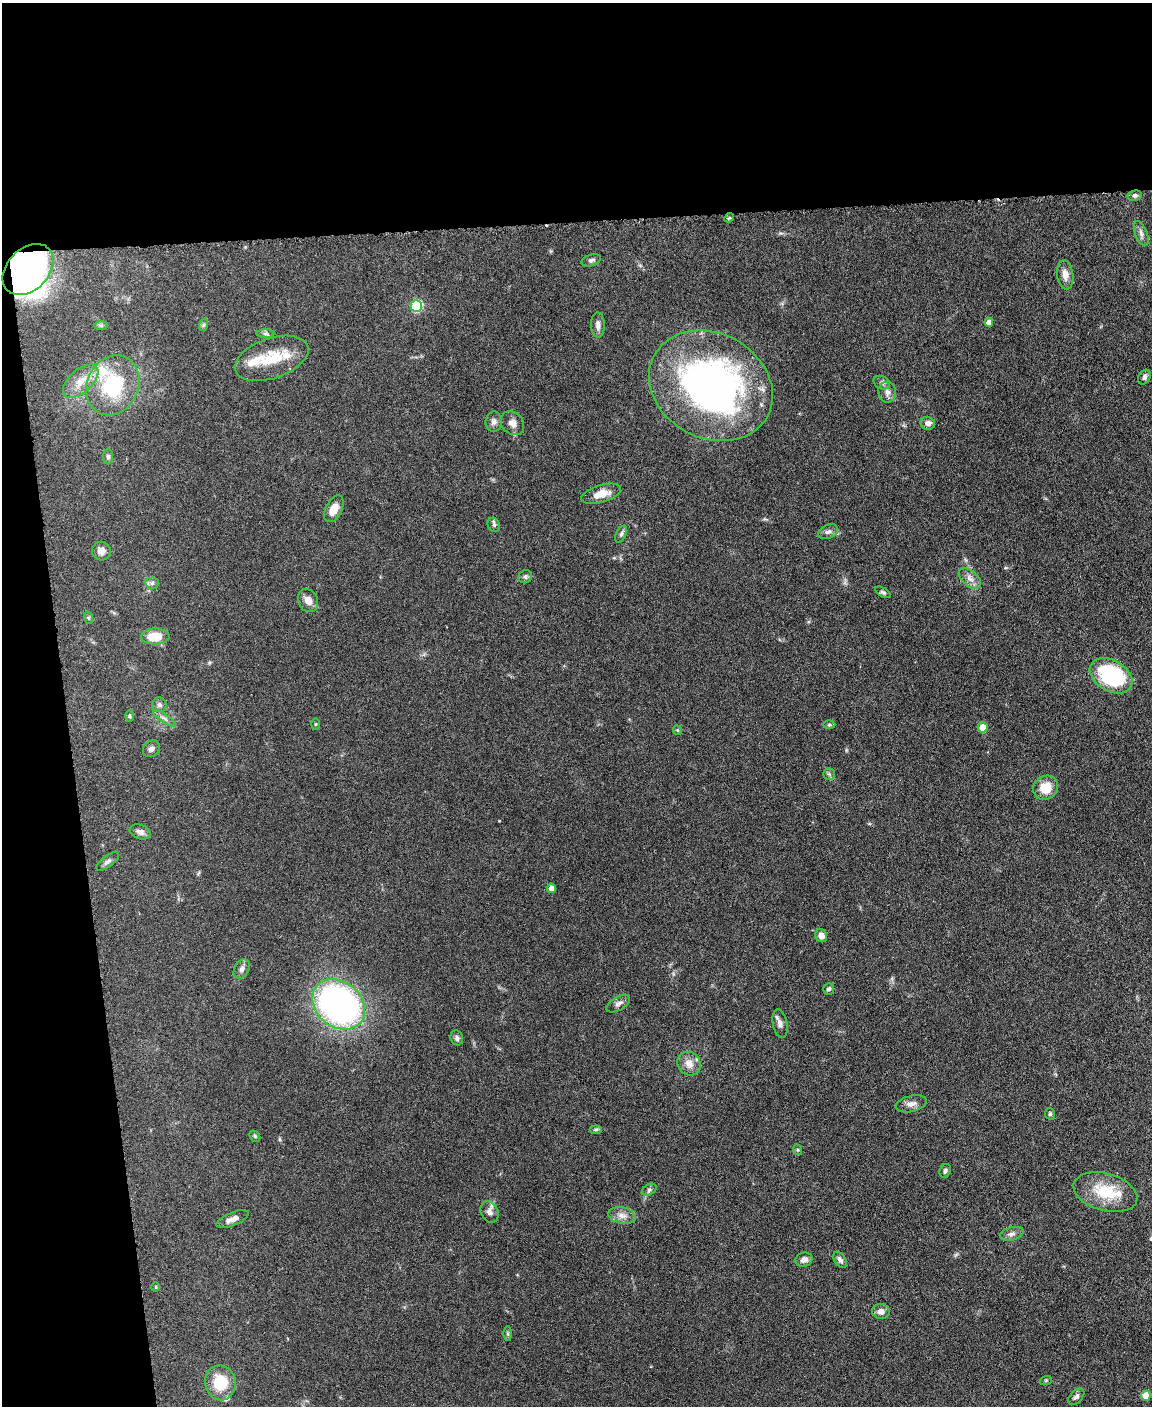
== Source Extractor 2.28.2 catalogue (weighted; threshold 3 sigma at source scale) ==
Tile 1 of 4 x 3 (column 1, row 1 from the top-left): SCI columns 4-1153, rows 3049-4452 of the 4605 x 4580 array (HDU 1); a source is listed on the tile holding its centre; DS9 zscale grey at full resolution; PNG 1154 x 1408 px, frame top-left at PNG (2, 3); each listed source drawn as its Kron ellipse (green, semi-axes under 4 px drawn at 4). Shown black and unused: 21% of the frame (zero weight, under 3 of 6 exposures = <1% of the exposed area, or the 3 px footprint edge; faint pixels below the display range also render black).
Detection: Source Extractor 2.28.2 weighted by HDU 2 'WHT'; one run over the whole footprint, this tile lists its part. Background 0.0896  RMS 0.0041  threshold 0.017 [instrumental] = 3 sigma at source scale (4.09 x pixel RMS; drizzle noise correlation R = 1.36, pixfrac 0.8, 0.05/0.05 arcsec/px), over >= 5 px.
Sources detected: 88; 2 inside a brighter object's white glare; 1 cosmic-ray / hot-pixel residue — neither listed nor drawn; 6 inside a brighter listed object's ellipse — not listed separately; the other 79 listed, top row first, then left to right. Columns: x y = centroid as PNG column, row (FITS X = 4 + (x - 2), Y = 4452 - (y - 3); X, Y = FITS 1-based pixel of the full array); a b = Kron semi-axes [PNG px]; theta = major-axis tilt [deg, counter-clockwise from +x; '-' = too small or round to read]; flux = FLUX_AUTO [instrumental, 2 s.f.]
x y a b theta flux
1135 196 7 5 10 0.96
729 218 5 4 - 0.5
1141 233 13 6 -69 1.7
591 260 10 5 18 1.1
28 269 29 20 45 52
1065 275 15 8 -83 3
416 306 6 5 - 28
989 322 4 4 - 2.3
101 325 7 4 0 0.69
203 325 6 4 71 0.54
598 325 12 7 -88 2.1
265 334 9 4 0 0.92
272 358 38 20 19 15
1144 377 8 6 60 1.2
81 381 21 11 41 6.4
882 383 9 6 -26 1
113 385 31 25 65 27
711 386 64 52 -29 160
887 392 10 9 - 2
494 422 10 8 84 1.6
512 423 13 10 -46 2.5
928 423 7 6 - 1.7
108 457 7 5 90 0.93
601 494 20 8 17 5.2
334 509 14 8 63 4.7
494 525 7 6 - 0.91
828 532 10 7 23 1.4
621 534 9 5 65 0.89
101 551 9 9 - 2.8
525 577 7 6 - 0.81
970 578 13 7 -40 2.3
152 583 7 6 - 1
883 592 8 4 -31 0.7
308 601 12 9 -65 2.9
89 618 6 4 -70 0.51
155 636 14 8 2 7.7
1111 676 23 15 -31 37
159 705 7 7 - 1
129 716 6 4 -89 0.51
164 718 13 4 -34 1.3
315 724 6 4 89 0.43
829 725 6 4 1 0.5
983 727 5 5 - 5.1
677 730 5 4 - 0.44
151 749 9 7 44 1.3
829 774 5 5 - 0.72
1045 788 13 11 37 6.7
140 832 11 7 -20 1.8
108 861 13 5 37 1.3
551 888 5 4 - 2.3
821 936 7 5 -67 2.4
242 969 10 7 59 1.7
829 989 6 5 - 0.92
339 1004 29 22 -39 130
618 1004 13 6 31 1.6
780 1024 14 7 -79 1.8
457 1038 7 6 - 1.1
689 1064 12 11 - 3.6
911 1104 16 8 14 2.3
1050 1114 6 5 - 0.68
596 1129 6 4 0 0.58
255 1136 6 5 - 0.55
798 1150 5 3 - 0.4
945 1171 7 5 67 0.97
649 1190 8 5 31 0.85
1105 1192 33 19 -15 15
490 1212 11 8 -63 1.7
622 1215 14 8 -12 2.7
233 1219 17 6 22 2.3
1012 1234 12 6 15 1.6
804 1260 8 7 - 1.9
840 1260 9 5 -59 1.4
156 1287 5 3 - 0.34
881 1311 9 7 -5 2.1
508 1334 7 4 -90 0.6
1046 1380 6 4 18 0.38
220 1383 17 15 -80 12
1146 1396 5 5 - 5
1076 1397 10 6 46 1.3
Overlapping masked pixels (flux is a lower limit): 1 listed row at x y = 28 269